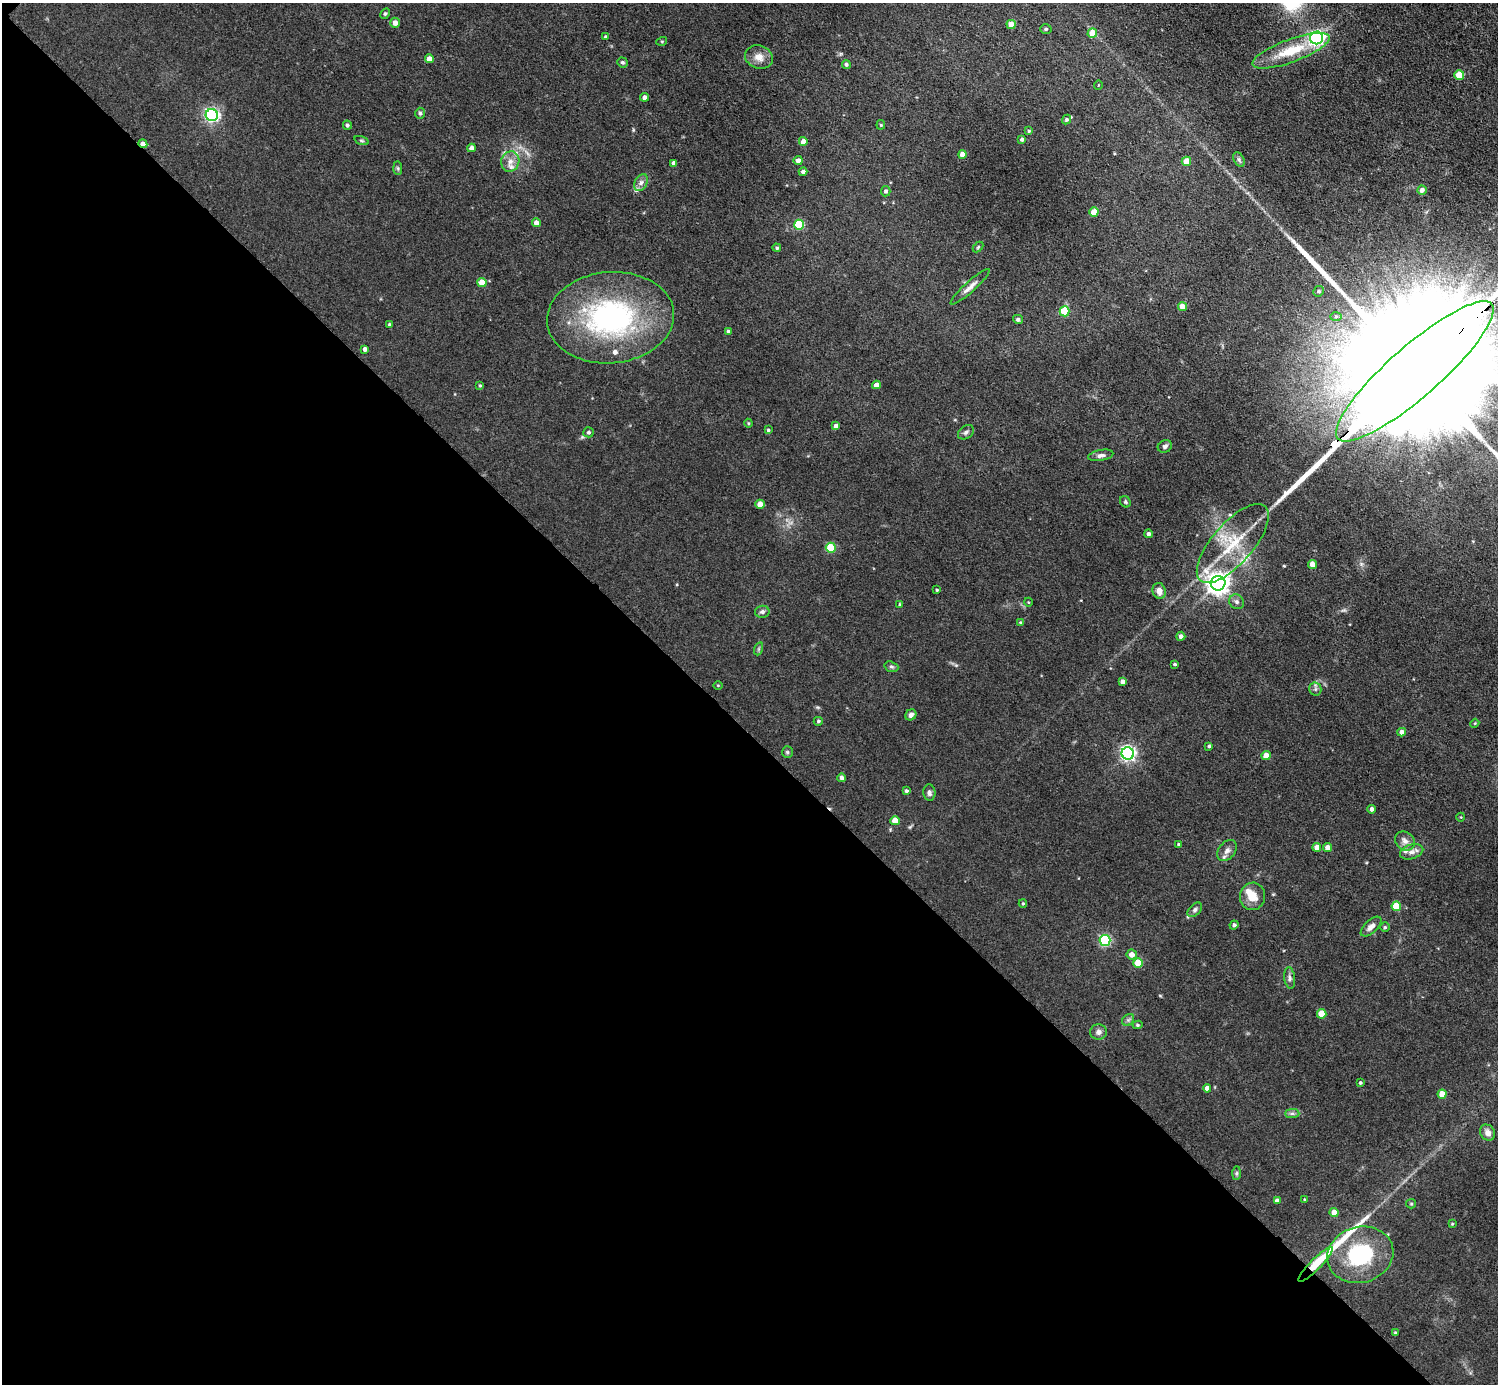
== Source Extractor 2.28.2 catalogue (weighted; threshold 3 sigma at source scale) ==
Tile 9 of 4 x 4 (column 1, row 3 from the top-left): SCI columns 1-1496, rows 1680-3061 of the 5982 x 5981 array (HDU 1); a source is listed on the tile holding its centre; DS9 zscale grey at full resolution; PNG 1500 x 1386 px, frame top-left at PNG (2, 3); each listed source drawn as its Kron ellipse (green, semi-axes under 4 px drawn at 4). Shown black and unused: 47% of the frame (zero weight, under 3 of 5 exposures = <1% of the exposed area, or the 3 px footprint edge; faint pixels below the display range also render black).
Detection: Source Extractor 2.28.2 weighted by HDU 2 'WHT'; one run over the whole footprint, this tile lists its part. Background 0.0512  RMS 0.0068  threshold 0.0305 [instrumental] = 3 sigma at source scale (4.5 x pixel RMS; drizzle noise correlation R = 1.50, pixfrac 1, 0.05/0.05 arcsec/px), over >= 5 px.
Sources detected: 143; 1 inside a brighter object's white glare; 1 long thin detection or spike segment (spike, bleed or trail) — neither listed nor drawn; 7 inside a brighter listed object's ellipse — not listed separately; the other 134 listed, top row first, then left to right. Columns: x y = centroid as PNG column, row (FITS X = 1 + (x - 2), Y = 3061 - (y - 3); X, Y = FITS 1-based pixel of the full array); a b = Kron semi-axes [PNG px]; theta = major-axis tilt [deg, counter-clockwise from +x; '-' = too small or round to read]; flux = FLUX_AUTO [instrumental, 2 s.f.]
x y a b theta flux
385 14 6 4 62 0.98
395 23 5 4 - 3.9
1011 24 4 4 - 8.1
1046 29 5 5 - 1.1
1092 33 5 5 - 12
605 37 4 3 - 1.1
1317 38 6 6 - 180
662 41 5 3 - 0.66
1291 51 41 11 20 23
759 57 14 11 -19 6.7
429 59 4 4 - 4.8
622 62 5 4 - 1.2
846 64 4 4 - 1.3
1459 75 5 5 - 17
1098 85 4 3 - 0.45
644 97 4 4 - 2.6
420 113 5 4 - 1.2
212 115 6 6 - 170
1067 120 5 4 - 1.2
347 125 4 4 - 1.2
881 125 4 4 - 0.73
1029 131 4 4 - 0.85
1022 139 4 3 - 1.8
361 140 7 3 -19 0.92
803 141 4 4 - 3.5
143 144 4 4 - 4.6
471 148 4 4 - 3.9
962 154 4 4 - 5.1
1239 160 8 5 -63 1.3
510 161 10 9 - 5.2
798 161 4 4 - 3.3
1186 161 5 4 - 9.8
674 163 4 4 - 2.4
398 168 7 4 -88 1.1
803 172 4 4 - 2.2
641 183 9 6 63 2.8
1422 190 5 4 - 2.5
886 191 5 4 - 1.5
1094 212 4 4 - 9.4
536 223 4 4 - 3.7
799 225 5 5 - 36
978 247 6 4 46 0.79
777 248 4 4 - 1
482 282 4 4 - 9.6
970 287 25 5 42 4.3
1319 291 5 5 - 1.2
1182 306 4 4 - 8.4
1065 311 5 5 - 27
1336 317 6 4 2 1.1
610 318 63 45 5 140
1018 319 5 4 - 1.8
389 324 4 4 - 0.95
728 331 4 3 - 1.1
365 349 4 4 - 2.4
1415 371 102 25 41 110000
480 385 4 3 - 0.73
876 385 4 4 - 3.8
748 423 4 4 - 0.73
836 426 4 4 - 2.8
768 430 4 3 - 0.88
589 432 5 5 - 1.4
966 432 9 6 36 1.8
1165 446 7 6 - 1.7
1101 455 13 5 10 2.6
1125 502 6 5 - 1
760 504 4 4 - 7.8
1148 534 4 4 - 1.7
1233 543 49 20 49 36
831 548 5 5 - 28
1313 564 4 4 - 8.1
1218 583 7 7 - 530
937 590 3 2 - 0.61
1159 591 8 6 -76 4.7
1028 602 4 3 - 0.51
1237 602 8 7 - 2.1
900 604 4 3 - 0.84
762 612 7 6 - 1.8
1020 622 4 4 - 0.63
1181 636 4 4 - 2.4
758 649 7 4 71 1
1175 664 3 3 - 0.89
891 667 7 5 -19 1.3
1123 681 4 4 - 2.6
718 685 4 3 - 0.56
1315 689 6 6 - 1.5
911 715 6 5 - 2.4
818 721 4 4 - 1.2
1475 723 4 3 - 0.59
1402 732 4 4 - 3.5
1209 746 3 3 - 1
787 752 6 5 - 1
1128 753 6 6 - 190
1266 756 4 4 - 8.7
842 778 4 4 - 2.2
906 791 4 4 - 1.3
929 793 8 6 -85 2.1
1372 809 4 4 - 2.2
1461 817 4 3 - 0.49
895 821 4 4 - 8.5
1405 841 10 9 - 3.8
1179 845 4 3 - 1.4
1317 847 4 4 - 5
1327 848 4 4 - 4.1
1227 850 12 8 51 3.7
1412 852 12 7 17 3.4
1252 896 13 12 - 9.6
1023 903 4 3 - 0.85
1396 906 5 4 - 17
1195 910 8 5 46 1.8
1234 925 4 4 - 1.4
1371 926 13 6 42 3.9
1385 927 5 5 - 0.94
1105 941 5 5 - 80
1132 955 5 5 - 5
1138 963 5 5 - 17
1290 978 11 5 -83 2.2
1322 1014 5 4 - 15
1128 1020 7 5 44 1.5
1137 1025 5 4 - 1
1098 1032 8 7 - 2.8
1360 1083 4 3 - 0.95
1207 1088 4 4 - 3.2
1442 1094 4 4 - 9
1292 1113 7 4 0 1.5
1488 1133 8 7 - 4
1237 1173 7 4 89 1.2
1304 1199 3 2 - 0.44
1277 1201 4 4 - 3.3
1411 1204 5 4 - 0.76
1334 1212 4 4 - 6.3
1452 1224 4 3 - 0.64
1360 1255 33 28 16 52
1316 1264 24 5 45 21
1395 1333 4 3 - 1.1
Overlapping masked pixels (flux is a lower limit): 3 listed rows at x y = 143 144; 1415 371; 1316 1264
Isophote crosses this tile's border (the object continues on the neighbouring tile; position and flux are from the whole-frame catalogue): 1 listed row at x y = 1415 371